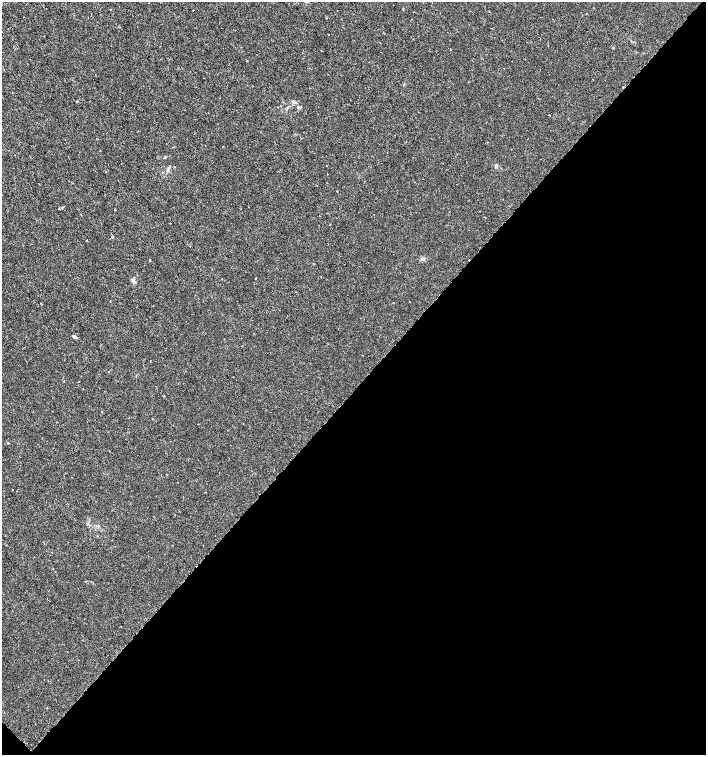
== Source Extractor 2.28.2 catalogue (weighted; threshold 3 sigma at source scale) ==
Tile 15 of 4 x 4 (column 3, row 4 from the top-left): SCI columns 3048-4455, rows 1-1506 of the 6029 x 6029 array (HDU 1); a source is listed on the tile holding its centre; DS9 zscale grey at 2 x 2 block average (1 PNG px = mean of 2 x 2 image px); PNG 708 x 757 px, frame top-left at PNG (2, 2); no overlay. Shown black and unused: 49% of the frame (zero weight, under 3 of 6 exposures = <1% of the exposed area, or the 3 px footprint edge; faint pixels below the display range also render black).
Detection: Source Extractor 2.28.2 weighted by HDU 2 'WHT'; one run over the whole footprint, this tile lists its part. Background -1.77e-04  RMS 0.001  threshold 0.00422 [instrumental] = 3 sigma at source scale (4.09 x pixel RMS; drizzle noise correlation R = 1.36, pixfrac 0.8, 0.0396/0.0396 arcsec/px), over >= 5 px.
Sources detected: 25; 1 cosmic-ray / hot-pixel residue — not listed; the other 24 listed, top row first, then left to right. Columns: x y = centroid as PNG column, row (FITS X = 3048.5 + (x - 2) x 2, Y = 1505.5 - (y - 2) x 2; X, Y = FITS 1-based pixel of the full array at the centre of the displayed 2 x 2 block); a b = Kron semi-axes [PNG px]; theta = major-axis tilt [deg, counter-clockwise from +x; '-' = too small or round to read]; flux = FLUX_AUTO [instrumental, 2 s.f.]
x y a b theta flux
328 35 2 2 - 0.087
247 60 2 2 - 0.14
293 102 4 4 - 0.36
297 107 2 2 - 0.29
300 107 3 3 - 0.19
549 115 2 2 - 0.092
223 147 2 2 - 0.094
496 166 4 3 - 0.25
168 169 5 3 - 0.36
59 209 2 2 - 0.16
115 209 2 2 - 0.16
330 225 2 2 - 0.08
112 237 3 2 - 0.16
87 240 2 2 - 0.11
422 259 5 3 - 0.38
150 260 2 2 - 0.19
256 278 2 2 - 0.11
133 281 7 3 -43 0.5
110 301 2 2 - 0.08
393 302 2 2 - 0.092
41 303 2 2 - 0.15
74 336 5 3 - 0.33
8 443 2 2 - 0.12
12 489 2 2 - 0.09
Diffuse or blended objects may show on this block-average render without a row.